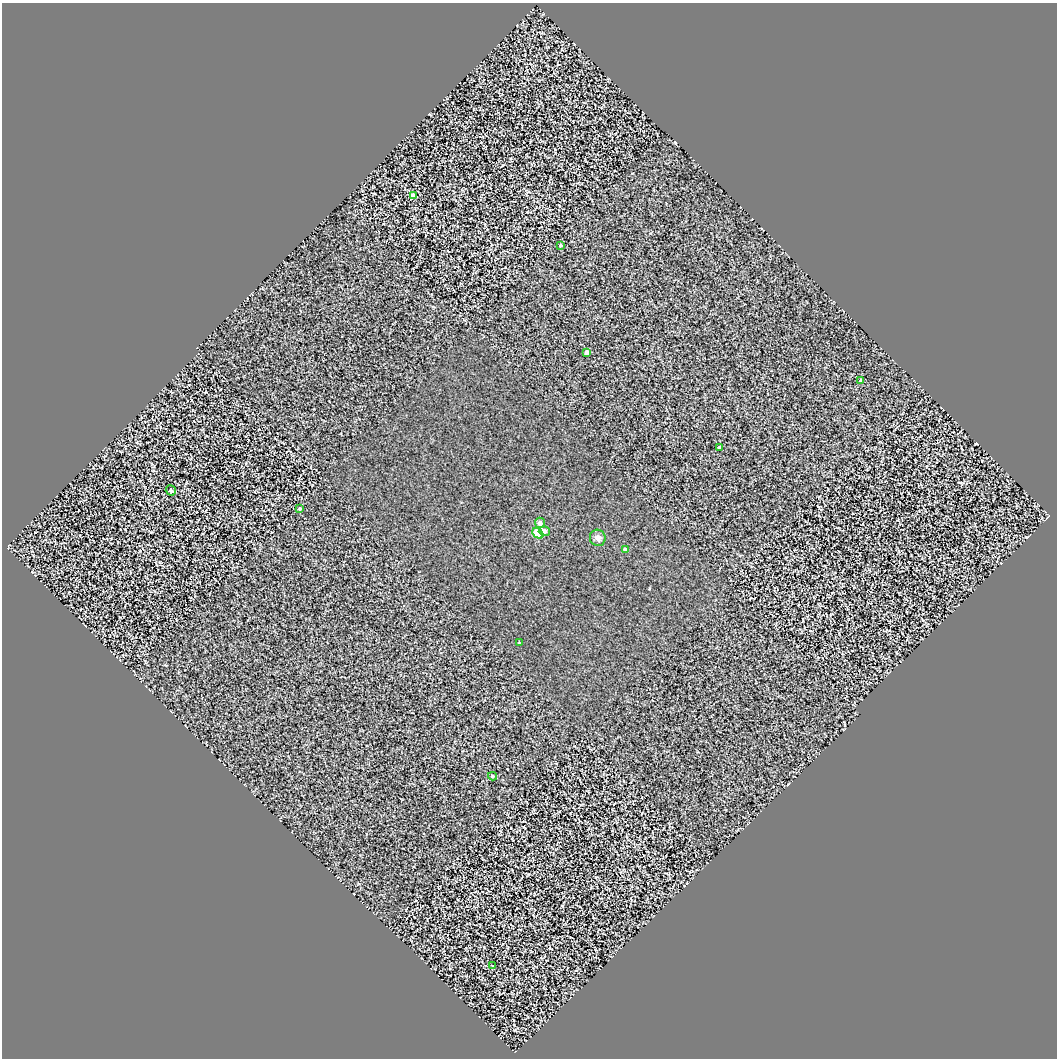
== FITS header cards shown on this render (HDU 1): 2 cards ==
NAXIS1  =                 1055
NAXIS2  =                 1056

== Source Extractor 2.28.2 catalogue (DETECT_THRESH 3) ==
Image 1055 x 1056 px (HDU 1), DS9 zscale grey, 1 PNG px = 1 image px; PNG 1059 x 1060 px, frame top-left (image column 1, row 1056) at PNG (2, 3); each listed source drawn as its Kron ellipse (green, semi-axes under 4 px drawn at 4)
Background 1.28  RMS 3.6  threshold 10.7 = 3 sigma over >= 5 px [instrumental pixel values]
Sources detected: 15; all 15 listed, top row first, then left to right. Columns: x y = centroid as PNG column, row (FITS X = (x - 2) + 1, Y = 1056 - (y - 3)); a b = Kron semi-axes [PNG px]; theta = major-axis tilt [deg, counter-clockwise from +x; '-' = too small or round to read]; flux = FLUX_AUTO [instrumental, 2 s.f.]
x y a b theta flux
413 196 4 4 - 2200
561 245 4 3 - 250
587 352 4 4 - 1100
861 381 4 4 - 600
720 447 3 3 - 490
171 490 5 5 - 580
300 509 3 3 - 410
540 523 5 5 - 1200
544 531 5 5 - 1100
538 533 6 4 -42 7200
598 538 8 8 - 960
625 550 4 3 - 1100
519 643 2 2 - 140
492 776 4 4 - 390
493 965 2 2 - 220